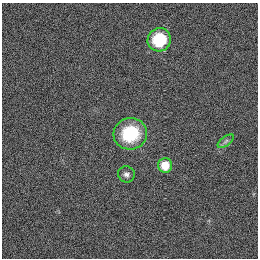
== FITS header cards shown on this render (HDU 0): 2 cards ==
NAXIS1  =                  256
NAXIS2  =                  256

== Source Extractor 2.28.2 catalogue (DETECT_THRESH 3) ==
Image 256 x 256 px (HDU 0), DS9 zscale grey, 1 PNG px = 1 image px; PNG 260 x 260 px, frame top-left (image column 1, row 256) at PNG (2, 3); each listed source drawn as its Kron ellipse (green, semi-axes under 4 px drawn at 4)
Background 1120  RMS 5.2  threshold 15.6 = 3 sigma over >= 5 px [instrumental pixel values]
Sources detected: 5; all 5 listed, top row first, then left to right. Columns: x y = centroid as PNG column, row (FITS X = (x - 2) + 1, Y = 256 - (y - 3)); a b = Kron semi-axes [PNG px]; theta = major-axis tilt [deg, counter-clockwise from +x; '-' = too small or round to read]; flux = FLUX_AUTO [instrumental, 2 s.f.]
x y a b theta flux
159 40 12 11 - 13000
130 134 17 15 14 17000
226 141 9 4 36 910
165 165 7 7 - 6300
126 174 8 8 - 1300